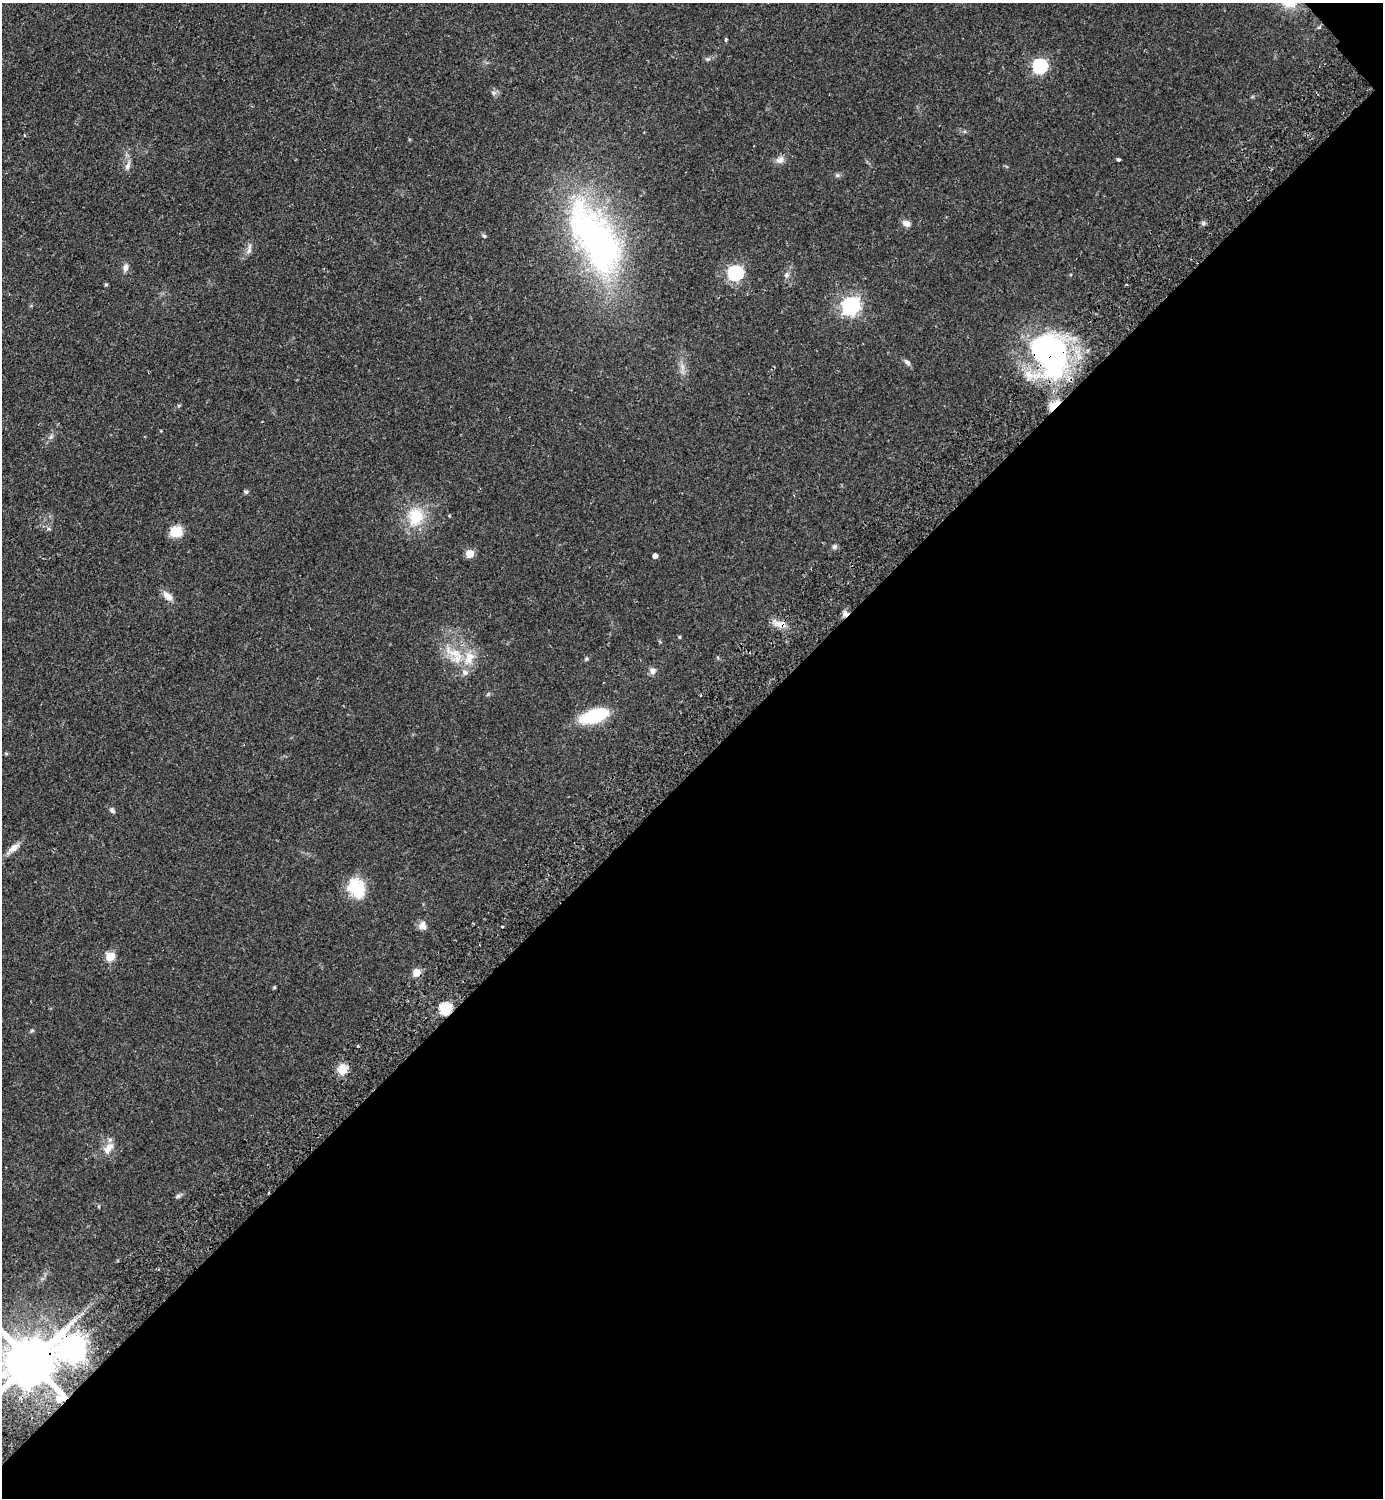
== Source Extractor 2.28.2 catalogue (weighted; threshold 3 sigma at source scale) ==
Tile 12 of 4 x 4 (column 4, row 3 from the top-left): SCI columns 4487-5867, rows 1541-3036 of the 6069 x 6073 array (HDU 1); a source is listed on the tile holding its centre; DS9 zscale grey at full resolution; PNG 1385 x 1500 px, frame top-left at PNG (2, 3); no overlay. Shown black and unused: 49% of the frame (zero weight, under 2 of 3 exposures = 3% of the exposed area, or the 3 px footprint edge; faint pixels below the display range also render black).
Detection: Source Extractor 2.28.2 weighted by HDU 2 'WHT'; one run over the whole footprint, this tile lists its part. Background 0.142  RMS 0.0068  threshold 0.0305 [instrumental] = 3 sigma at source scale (4.5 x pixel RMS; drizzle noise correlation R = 1.50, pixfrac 1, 0.05/0.05 arcsec/px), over >= 5 px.
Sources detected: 54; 1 inside a brighter object's white glare — not listed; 1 inside a brighter listed object's ellipse — not listed separately; the other 52 listed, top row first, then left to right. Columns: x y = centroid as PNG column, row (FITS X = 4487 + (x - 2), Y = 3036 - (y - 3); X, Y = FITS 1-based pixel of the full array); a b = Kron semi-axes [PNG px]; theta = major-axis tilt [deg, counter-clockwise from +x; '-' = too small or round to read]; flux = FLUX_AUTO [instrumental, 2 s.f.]
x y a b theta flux
1319 27 6 3 19 0.81
726 39 4 3 - 0.97
708 59 7 5 1 1.3
1040 66 6 6 - 130
493 93 8 7 - 1.8
1119 159 3 3 - 1.4
780 160 11 9 24 3.6
128 166 13 6 67 3
837 175 6 5 - 1.2
906 223 9 7 -24 3.8
1203 223 6 5 - 1.3
484 236 6 4 -22 1
595 239 110 46 -60 200
249 251 9 6 75 2.5
125 268 9 6 73 3
735 273 7 6 - 140
786 275 8 6 41 1.7
106 285 5 4 - 0.87
851 306 7 7 - 250
1048 351 52 41 -81 150
907 362 10 6 -45 1.9
1054 405 18 7 42 8.2
179 406 5 3 - 0.75
51 437 7 4 45 1.5
246 492 6 5 - 1.2
416 517 26 21 84 22
176 531 15 12 9 10
834 546 6 6 - 1.5
470 554 5 5 - 16
655 556 4 4 - 3.6
167 596 15 8 -40 5.2
845 613 7 7 - 2.9
781 624 17 8 -17 6.2
455 654 38 11 -26 16
586 659 5 5 - 0.9
652 671 8 7 - 2.9
465 672 9 7 -28 2.7
594 716 23 11 18 45
112 810 9 6 -46 1.6
13 848 20 8 37 5.1
356 888 24 18 -56 22
422 926 11 9 -87 4
502 927 3 2 - 0.66
110 956 5 5 - 24
417 972 5 5 - 13
274 987 4 3 - 0.87
445 1009 6 6 - 59
342 1069 11 11 - 8.7
108 1148 18 9 53 6.5
178 1196 7 6 - 1.4
73 1349 9 9 - 740
31 1362 18 17 - 4200
Overlapping masked pixels (flux is a lower limit): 7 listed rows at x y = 1048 351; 1054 405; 845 613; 781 624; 445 1009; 73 1349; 31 1362
Isophote crosses this tile's border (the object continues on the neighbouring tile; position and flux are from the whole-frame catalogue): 1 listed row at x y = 31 1362